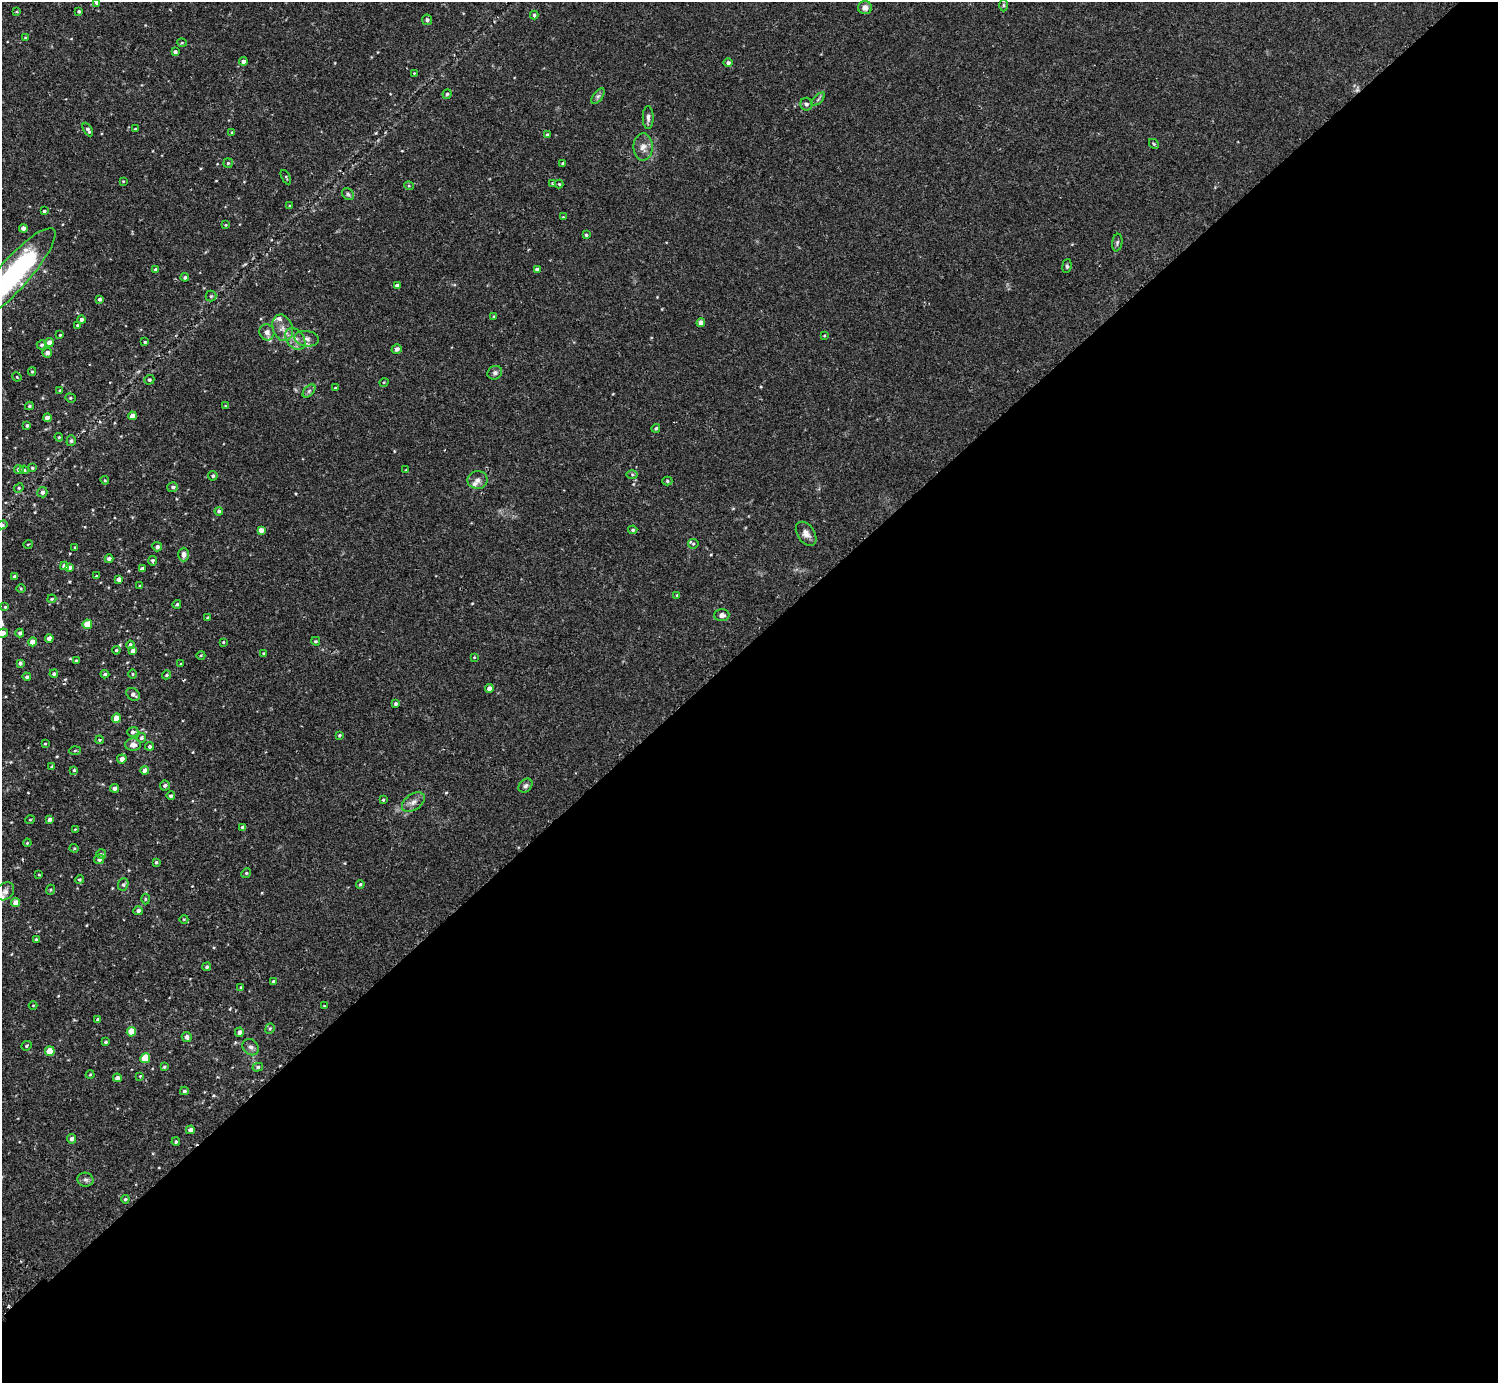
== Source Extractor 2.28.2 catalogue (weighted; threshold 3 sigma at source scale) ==
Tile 12 of 4 x 4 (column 4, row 3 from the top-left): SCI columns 4533-6028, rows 1583-2963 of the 6071 x 6068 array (HDU 1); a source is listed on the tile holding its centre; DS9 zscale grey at full resolution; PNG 1500 x 1385 px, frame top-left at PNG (2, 2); each listed source drawn as its Kron ellipse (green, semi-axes under 4 px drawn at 4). Shown black and unused: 53% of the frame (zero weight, under 2 of 3 exposures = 3% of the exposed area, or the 3 px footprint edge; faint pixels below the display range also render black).
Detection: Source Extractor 2.28.2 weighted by HDU 2 'WHT'; one run over the whole footprint, this tile lists its part. Background 0.0574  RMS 0.0053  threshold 0.0239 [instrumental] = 3 sigma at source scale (4.5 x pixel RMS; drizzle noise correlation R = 1.50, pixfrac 1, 0.05/0.05 arcsec/px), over >= 5 px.
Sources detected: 211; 4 inside a brighter listed object's ellipse — not listed separately; the other 207 listed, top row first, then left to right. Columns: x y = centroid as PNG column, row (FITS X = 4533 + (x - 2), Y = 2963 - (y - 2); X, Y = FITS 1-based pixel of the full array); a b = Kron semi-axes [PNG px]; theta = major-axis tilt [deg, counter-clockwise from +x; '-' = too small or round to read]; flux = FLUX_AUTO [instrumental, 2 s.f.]
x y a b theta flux
96 3 4 4 - 0.76
1003 5 6 4 -90 0.68
865 8 7 6 - 2.6
79 11 3 3 - 0.81
17 12 3 2 - 0.46
534 15 4 4 - 0.98
427 20 5 5 - 1.4
26 38 3 3 - 0.87
182 43 5 3 - 0.43
175 52 4 3 - 1.2
243 61 4 4 - 2
728 63 4 4 - 1.3
414 73 4 4 - 0.42
447 94 4 4 - 0.65
598 96 9 4 54 1.2
818 99 8 3 45 0.85
806 104 6 6 - 1.3
648 117 11 5 -90 1.7
88 129 7 4 -60 1.4
135 129 3 2 - 0.44
232 132 4 3 - 0.49
547 135 3 3 - 1.2
1154 144 5 4 - 0.57
643 147 13 9 88 3.5
228 163 5 4 - 0.63
563 163 4 3 - 0.52
286 177 8 3 -62 0.53
123 181 4 3 - 0.4
552 183 4 4 - 0.48
559 184 4 4 - 0.55
409 186 5 3 - 0.47
348 194 6 5 - 1
289 206 3 3 - 0.55
44 211 4 3 - 0.86
563 217 3 3 - 0.36
226 225 4 3 - 0.49
23 228 4 4 - 2.7
586 235 4 3 - 0.68
1117 243 9 5 79 1.1
1067 266 7 4 83 0.87
156 269 4 4 - 1
537 270 4 4 - 1.8
14 274 59 15 48 87
185 277 4 3 - 0.92
397 285 4 3 - 1.5
211 296 5 5 - 0.76
99 299 4 4 - 1
494 316 4 3 - 0.41
81 320 4 4 - 1.4
701 323 4 4 - 3.5
77 325 4 3 - 0.43
283 328 14 9 -69 4.2
267 332 8 7 - 2.1
60 335 3 3 - 0.47
824 335 4 2 - 0.41
295 339 12 8 -52 3.9
307 339 12 8 -8 2.6
49 342 4 4 - 2.9
145 342 3 3 - 0.51
42 345 5 4 - 1
397 349 5 4 - 1.9
47 353 5 4 - 1.9
32 371 4 4 - 0.53
495 373 7 6 - 1.5
17 377 5 4 - 0.43
149 380 5 4 - 0.88
384 382 5 3 - 0.45
335 388 3 3 - 0.65
60 390 3 2 - 0.4
309 391 8 4 45 1.1
70 398 5 4 - 0.73
29 406 4 3 - 0.69
225 406 4 3 - 0.34
132 416 4 4 - 3.4
47 418 4 4 - 3.1
27 425 4 3 - 0.76
656 428 4 3 - 0.75
59 437 4 4 - 0.62
71 441 5 4 - 0.88
32 468 4 3 - 0.57
19 469 5 4 - 1.9
24 470 5 4 - 0.7
406 470 4 4 - 0.41
632 474 6 4 0 0.81
213 476 5 4 - 0.85
105 480 4 4 - 0.5
477 480 10 9 - 2.4
667 481 5 4 - 0.76
173 487 5 5 - 1.2
19 488 5 4 - 0.62
42 492 5 5 - 1.6
219 511 4 4 - 1.1
2 525 6 4 14 0.9
261 530 4 4 - 2.8
633 530 4 4 - 0.74
806 534 13 8 -56 3.1
28 544 5 3 - 0.37
693 544 5 5 - 0.67
75 547 3 3 - 0.38
157 547 5 4 - 1.3
184 555 7 5 89 2.3
109 559 4 4 - 1.9
153 561 5 4 - 0.99
64 566 4 4 - 2
70 567 4 4 - 1.5
142 569 4 4 - 1.7
15 576 4 3 - 1.5
96 576 4 3 - 0.39
119 579 4 4 - 2.3
140 586 4 3 - 1
21 588 4 3 - 0.45
677 595 3 3 - 0.53
52 599 4 3 - 0.53
177 604 4 3 - 0.81
5 607 4 3 - 0.49
722 615 7 6 - 1.8
208 618 3 3 - 0.9
87 624 5 4 - 9.7
2 633 6 4 12 4
20 633 4 4 - 1.1
49 638 4 4 - 3.2
316 641 4 3 - 0.59
33 642 4 4 - 5.7
223 642 4 3 - 0.48
130 645 4 4 - 1.1
116 650 4 3 - 0.55
133 651 4 4 - 2.7
264 653 3 3 - 0.61
201 655 4 3 - 0.43
474 657 4 3 - 0.37
76 660 3 3 - 0.42
20 663 4 4 - 1.3
181 664 4 3 - 0.49
54 674 4 4 - 1
105 674 4 3 - 0.83
132 674 5 3 - 0.54
167 675 4 3 - 0.71
27 677 4 4 - 0.96
489 689 4 4 - 2.8
133 694 7 5 -38 1.8
396 704 3 3 - 0.97
116 718 5 4 - 5.8
133 732 6 5 - 1.1
339 735 4 3 - 0.6
141 738 5 4 - 0.92
100 740 4 3 - 0.59
45 744 4 2 - 0.39
133 745 8 6 1 2.9
150 746 4 4 - 1
75 751 6 4 3 0.59
122 759 5 4 - 2.7
52 767 4 3 - 1.2
74 770 4 4 - 0.55
145 770 4 4 - 3.3
165 785 5 5 - 1.1
525 786 8 6 44 1.2
114 788 4 4 - 1.5
171 796 4 4 - 0.96
383 800 3 3 - 0.52
413 802 13 8 35 2.7
30 820 5 3 - 0.39
49 820 4 4 - 1.8
243 827 4 4 - 1.6
75 829 2 2 - 0.29
27 843 4 3 - 0.39
74 848 4 4 - 0.5
101 854 5 5 - 0.78
99 859 5 5 - 1.4
156 862 4 3 - 0.68
246 873 5 4 - 0.63
39 875 3 3 - 0.42
80 880 4 4 - 0.56
123 884 6 5 - 0.89
360 884 4 3 - 0.62
50 890 5 3 - 0.48
5 891 10 8 43 2.1
145 899 5 3 - 0.54
16 903 4 4 - 4.7
138 911 5 4 - 1.5
184 919 4 3 - 0.35
36 939 3 3 - 0.55
207 967 5 4 - 0.95
274 982 3 3 - 1.2
241 987 4 3 - 0.43
33 1005 4 3 - 0.35
324 1006 2 2 - 0.41
98 1020 4 3 - 1.1
270 1029 5 4 - 0.63
131 1032 5 4 - 8.3
239 1032 5 4 - 1.5
187 1037 5 4 - 1.9
106 1042 4 3 - 0.71
26 1046 5 4 - 0.76
251 1047 9 7 -46 1.7
50 1051 5 4 - 10
145 1058 5 5 - 13
164 1067 4 4 - 0.6
258 1067 5 4 - 0.87
90 1074 4 3 - 0.4
140 1076 3 3 - 0.4
117 1078 4 4 - 1.8
184 1091 4 3 - 0.9
190 1130 4 4 - 1.8
71 1139 5 4 - 1.7
176 1142 4 3 - 0.62
85 1180 8 7 - 1.5
125 1199 4 3 - 0.73
Isophote crosses this tile's border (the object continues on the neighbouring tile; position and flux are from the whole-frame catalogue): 4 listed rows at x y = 96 3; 14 274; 2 525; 2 633